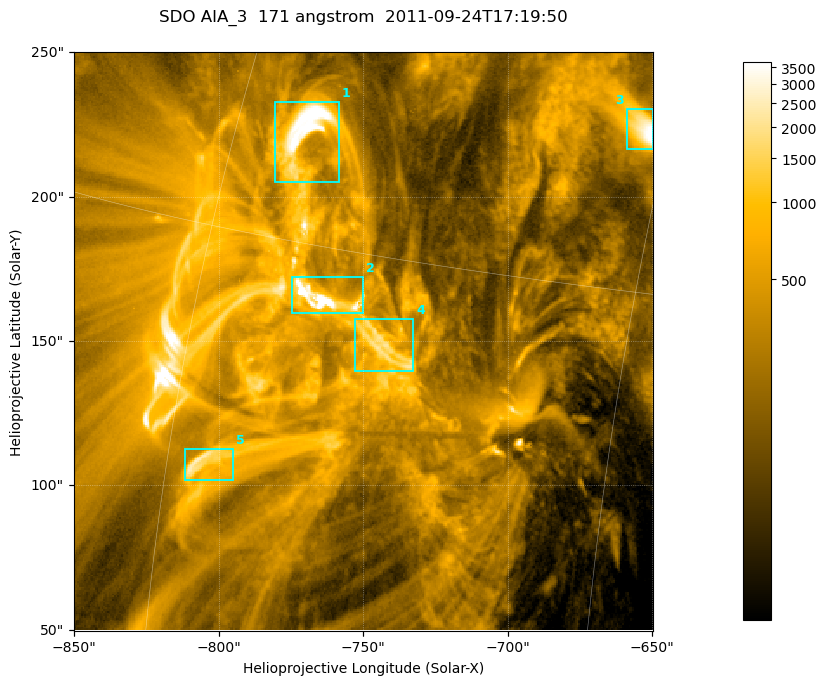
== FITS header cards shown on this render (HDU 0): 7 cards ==
TELESCOP= 'SDO     '           /
INSTRUME= 'AIA_3   '           /
WAVELNTH=                  171 /
WAVEUNIT= 'angstrom'           /
DATE-OBS= '2011-09-24T17:19:50.05' /
CTYPE1  = 'HPLN-TAN'           /
CTYPE2  = 'HPLT-TAN'           /

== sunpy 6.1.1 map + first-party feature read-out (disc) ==
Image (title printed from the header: SDO AIA_3  171 angstrom  2011-09-24T17:19:50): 334 x 334 px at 0.6 arcsec/px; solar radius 957 arcsec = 1595 px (partial field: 1.4% of the solar disc is inside the frame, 100% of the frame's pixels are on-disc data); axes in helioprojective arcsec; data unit not stated in the header (colour bar unlabelled)
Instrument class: DISC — disc imager (sunpy class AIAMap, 171 A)
Bright regions (active regions / flare kernels): reference = the on-disc median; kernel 3 px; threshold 5 sigma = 951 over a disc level ~252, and >= 1.15x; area >= 111 px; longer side >= 4 px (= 2.4 arcsec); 5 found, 5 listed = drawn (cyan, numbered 1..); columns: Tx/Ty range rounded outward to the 2 arcsec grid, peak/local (2 s.f.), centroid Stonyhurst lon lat
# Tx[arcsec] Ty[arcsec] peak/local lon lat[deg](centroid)
1 -782..-758 204..234 24 -57 +17
2 -776..-750 158..172 32 -55 +14
3 -660..-650 216..232 19 -46 +18
4 -754..-732 140..158 8 -53 +13
5 -812..-794 102..114 9.1 -58 +10